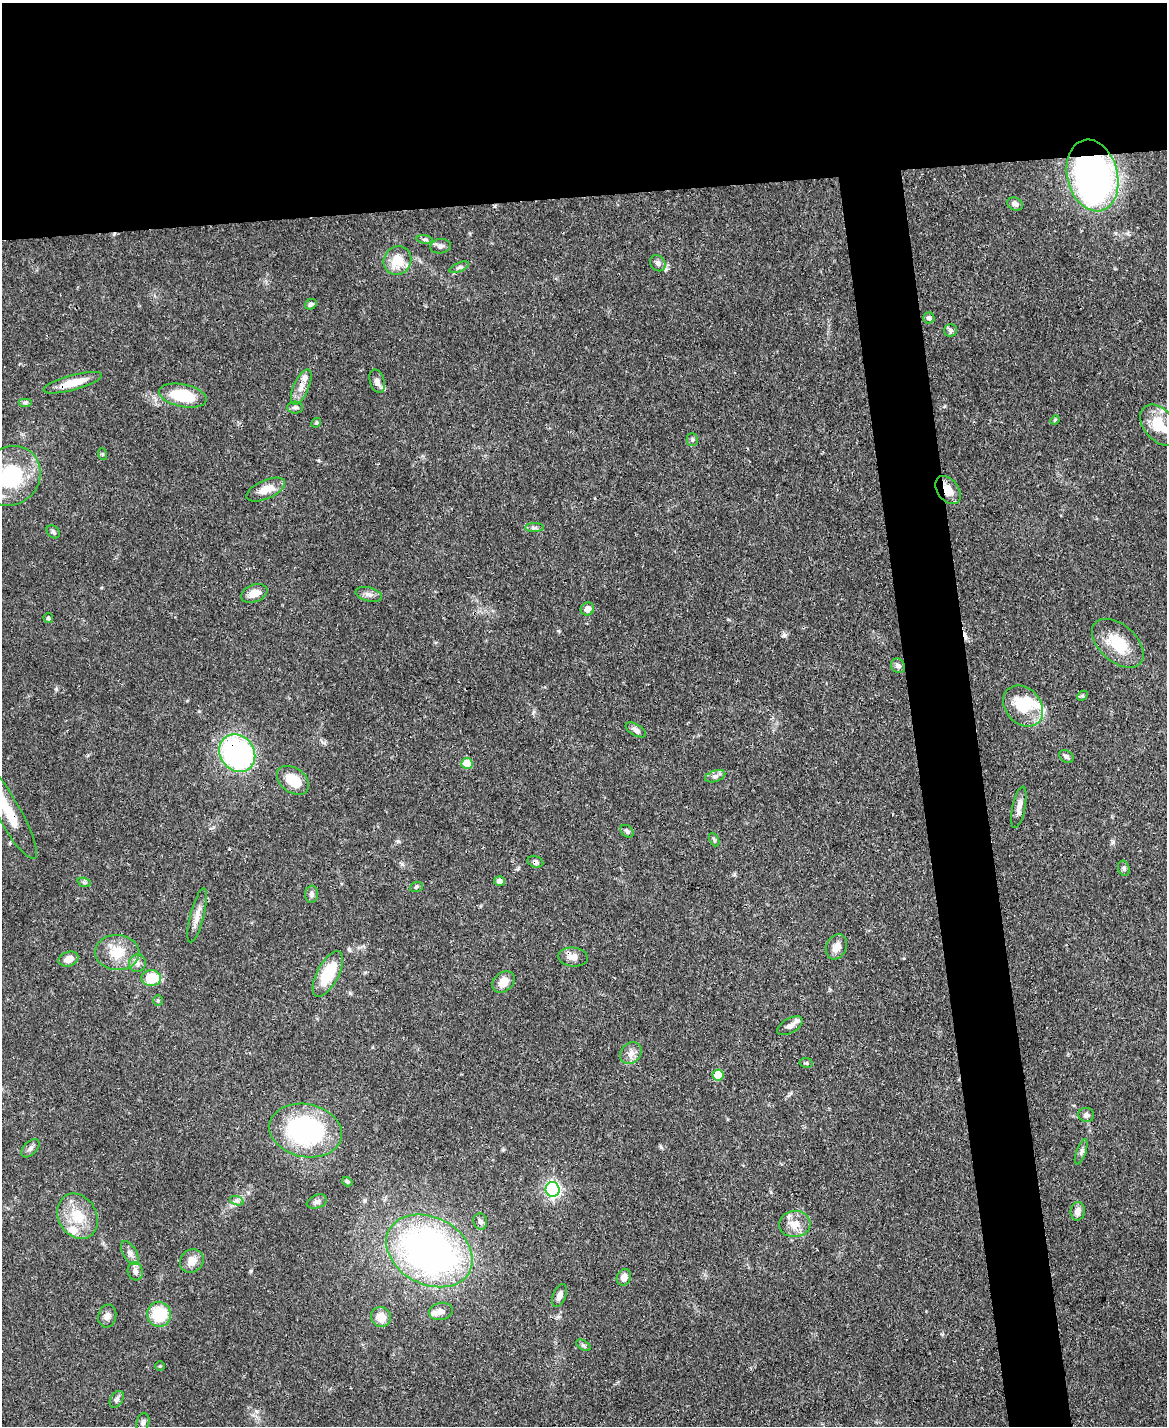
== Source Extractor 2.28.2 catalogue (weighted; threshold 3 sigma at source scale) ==
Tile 2 of 4 x 3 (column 2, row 1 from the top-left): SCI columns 1168-2332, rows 3089-4512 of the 4665 x 4644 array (HDU 1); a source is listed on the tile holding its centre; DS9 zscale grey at full resolution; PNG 1169 x 1428 px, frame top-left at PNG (2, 3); each listed source drawn as its Kron ellipse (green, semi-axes under 4 px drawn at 4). Shown black and unused: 18% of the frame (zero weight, under 3 of 4 exposures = <1% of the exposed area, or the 3 px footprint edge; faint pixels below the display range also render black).
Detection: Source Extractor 2.28.2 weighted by HDU 2 'WHT'; one run over the whole footprint, this tile lists its part. Background 0.0656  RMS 0.0033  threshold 0.015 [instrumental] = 3 sigma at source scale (4.5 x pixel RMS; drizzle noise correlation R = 1.50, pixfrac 1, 0.05/0.05 arcsec/px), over >= 5 px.
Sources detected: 100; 1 inside a brighter object's white glare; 2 cosmic-ray / hot-pixel residue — neither listed nor drawn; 7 inside a brighter listed object's ellipse — not listed separately; the other 90 listed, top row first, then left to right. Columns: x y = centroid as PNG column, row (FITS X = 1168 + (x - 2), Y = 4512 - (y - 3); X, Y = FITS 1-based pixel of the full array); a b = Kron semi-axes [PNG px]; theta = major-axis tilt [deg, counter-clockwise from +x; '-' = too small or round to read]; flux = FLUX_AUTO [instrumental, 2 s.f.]
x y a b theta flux
1092 175 36 25 -76 160
1015 204 8 6 -26 1.5
425 239 8 4 -8 0.66
440 246 10 7 7 1.2
397 260 15 13 57 7.3
658 263 9 7 -48 1.4
459 267 10 4 23 0.83
311 304 6 5 - 0.89
929 318 5 5 - 0.93
951 330 6 6 - 0.92
377 381 12 7 -73 1.5
73 383 30 7 15 7
301 387 19 7 66 2.9
183 396 24 11 -12 14
25 402 7 4 0 0.64
295 408 8 6 -3 0.98
1055 420 5 4 - 0.39
316 423 5 4 - 0.45
1159 425 23 15 -50 11
692 440 6 5 - 0.61
102 454 6 4 -71 0.36
11 476 31 28 46 25
266 490 21 9 24 4.4
948 490 16 10 -52 4.2
534 528 9 4 0 0.83
53 532 7 5 -45 0.8
254 593 14 8 21 3.3
369 594 13 7 -14 1.6
587 609 7 6 - 2.2
48 618 5 4 - 0.52
1118 643 30 18 -42 11
898 666 7 6 - 1.3
1082 696 6 4 43 0.52
1023 706 22 17 -48 13
636 730 11 5 -31 1.3
237 753 20 17 -52 66
1066 757 8 6 -37 1.1
467 763 5 5 - 6.3
715 776 10 5 18 1.2
293 780 18 12 -36 7.3
1019 807 21 6 78 2.2
9 812 53 12 -60 9.5
627 831 7 5 -38 0.75
714 840 7 4 -63 0.56
535 862 8 5 -18 0.96
1124 868 8 5 -70 0.74
499 881 5 5 - 1.4
84 882 7 4 -19 0.62
416 887 7 5 19 0.56
311 894 8 6 86 1.1
197 915 28 7 75 2.8
836 947 13 10 62 2.7
117 952 22 17 -3 8.5
573 957 15 9 -6 2.5
68 959 10 7 19 2.9
137 963 9 8 - 1.8
328 974 25 11 62 13
151 978 10 8 0 9.4
504 982 12 9 41 4
158 1000 5 5 - 0.48
790 1026 14 7 29 2.4
631 1053 12 9 49 2.3
806 1063 7 5 -10 0.53
718 1075 5 5 - 7.9
1086 1115 8 7 - 1.1
306 1130 37 26 -12 49
30 1148 11 6 45 1.1
1081 1152 13 5 70 1.2
347 1182 5 4 - 0.52
553 1189 7 7 - 85
237 1201 7 4 -19 0.78
317 1202 10 6 20 1.1
1078 1211 9 7 83 2.2
78 1216 24 19 -61 9.6
480 1222 8 6 -74 1.1
795 1224 16 13 6 4.6
429 1251 45 33 -28 140
130 1253 13 6 -59 1.6
192 1261 12 11 - 3.5
135 1271 9 7 -75 1.6
624 1277 8 7 - 2.1
559 1295 12 6 70 1.9
441 1311 12 8 11 1.8
159 1314 12 12 - 13
107 1316 11 9 77 1.8
381 1317 10 9 - 4.2
583 1345 8 4 -31 0.7
160 1366 4 4 - 0.35
117 1399 9 6 58 1
143 1423 9 6 72 1.1
Overlapping masked pixels (flux is a lower limit): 6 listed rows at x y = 1092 175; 73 383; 948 490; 237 753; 9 812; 535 862
Isophote crosses this tile's border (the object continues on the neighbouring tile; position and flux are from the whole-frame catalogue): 3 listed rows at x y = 1159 425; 11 476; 9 812
Unlisted compact peaks at least as high as the median listed source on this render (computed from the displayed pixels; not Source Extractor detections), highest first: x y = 56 689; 784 635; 558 631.